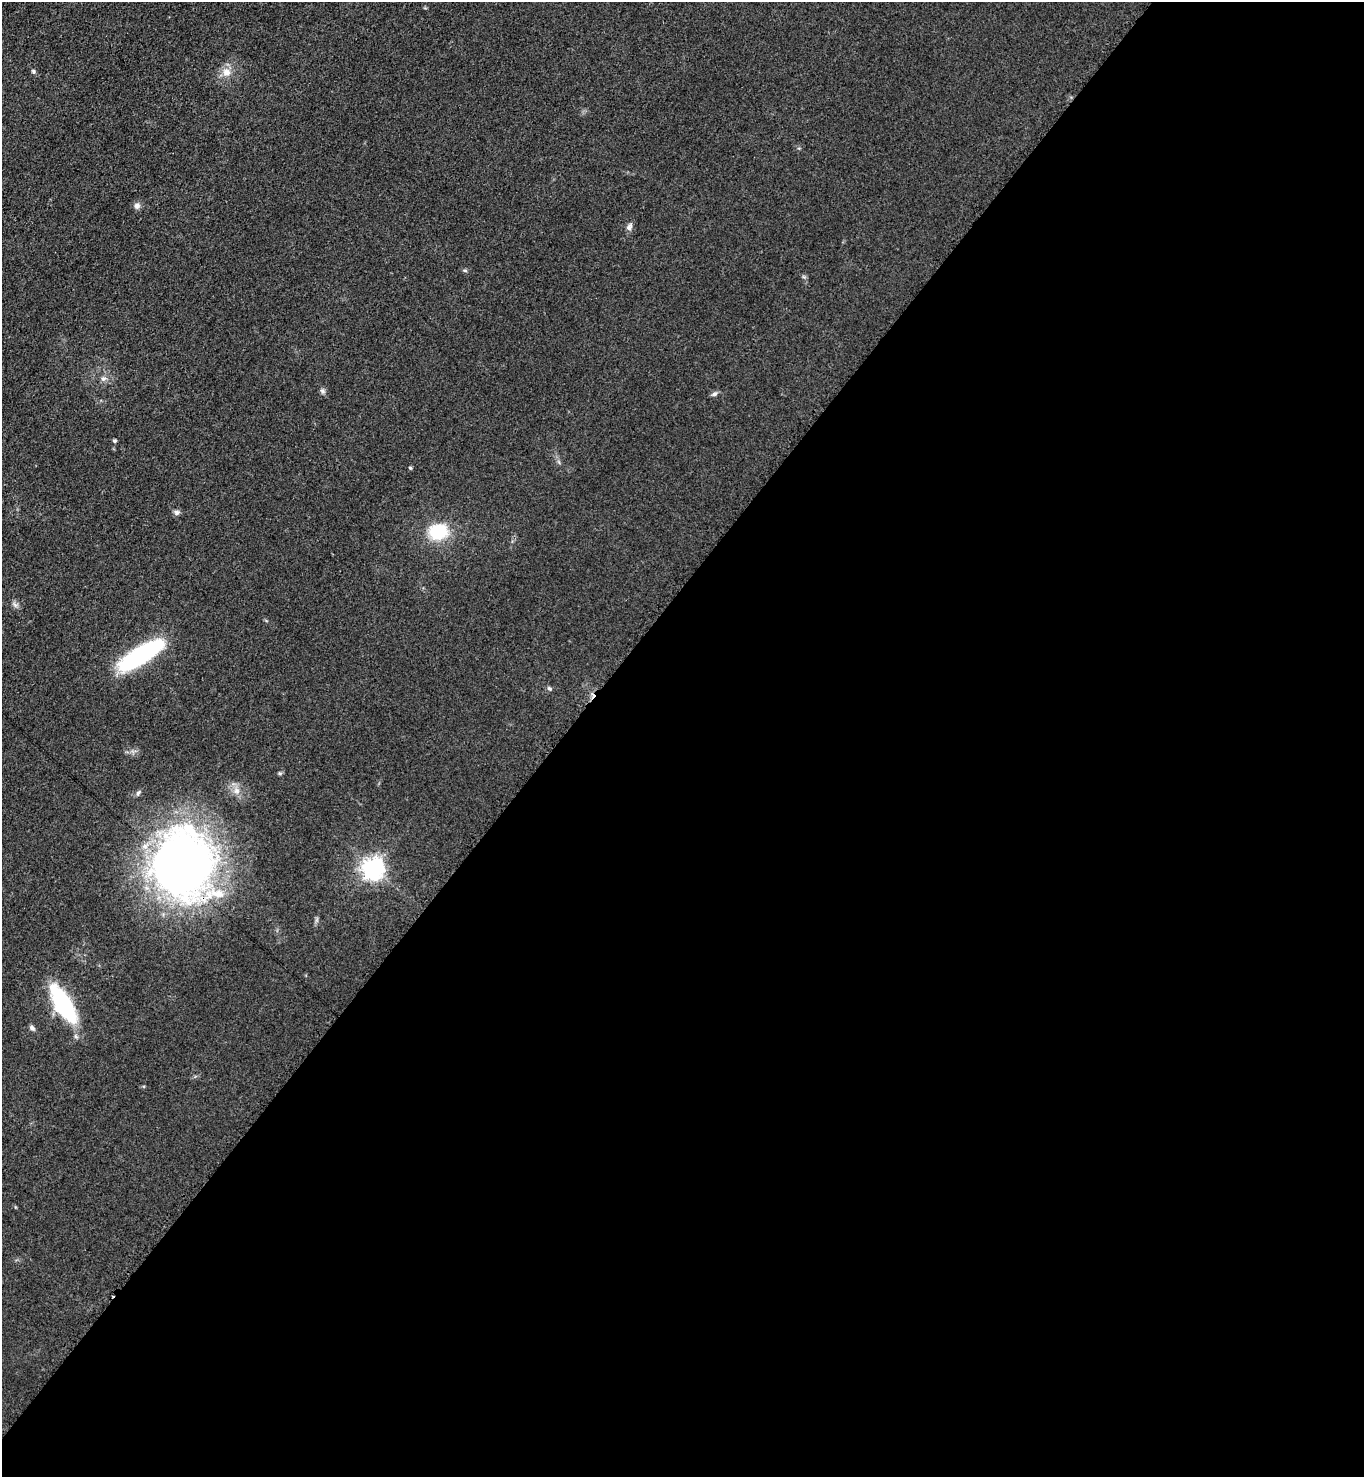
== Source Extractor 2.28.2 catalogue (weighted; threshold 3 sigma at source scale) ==
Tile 12 of 4 x 4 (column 4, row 3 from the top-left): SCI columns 4456-5817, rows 1542-3016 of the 6048 x 6031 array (HDU 1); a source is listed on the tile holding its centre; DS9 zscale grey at full resolution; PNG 1366 x 1479 px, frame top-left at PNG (2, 2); no overlay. Shown black and unused: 59% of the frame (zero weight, under 3 of 4 exposures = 7% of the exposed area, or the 3 px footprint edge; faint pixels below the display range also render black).
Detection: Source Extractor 2.28.2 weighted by HDU 2 'WHT'; one run over the whole footprint, this tile lists its part. Background 0.0644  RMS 0.0073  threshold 0.0327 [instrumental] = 3 sigma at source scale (4.5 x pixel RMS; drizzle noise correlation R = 1.50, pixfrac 1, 0.05/0.05 arcsec/px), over >= 5 px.
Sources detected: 22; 1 cosmic-ray / hot-pixel residue — not listed; the other 21 listed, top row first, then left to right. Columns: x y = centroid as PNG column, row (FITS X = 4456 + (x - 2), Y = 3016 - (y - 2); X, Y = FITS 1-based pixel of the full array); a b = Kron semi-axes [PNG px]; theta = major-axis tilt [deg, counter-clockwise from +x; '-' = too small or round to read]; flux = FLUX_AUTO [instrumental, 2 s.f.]
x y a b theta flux
33 71 6 5 - 1.3
226 72 12 10 -63 7.3
137 206 9 8 - 2.8
629 227 11 7 65 3
465 270 6 4 -1 1
103 379 8 7 - 2.6
323 391 8 7 - 1.9
714 394 9 6 23 2
114 441 4 4 - 1.6
410 468 4 4 - 1
177 512 8 7 - 2.2
438 531 24 19 5 32
15 605 9 6 -40 2.4
141 655 49 15 32 100
549 689 7 5 -36 1.5
236 790 13 8 -67 6
138 793 8 5 65 1.7
183 865 59 52 -79 570
373 869 8 7 - 540
63 1004 39 15 -59 85
32 1028 8 6 -45 2.1
Overlapping masked pixels (flux is a lower limit): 1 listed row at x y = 183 865